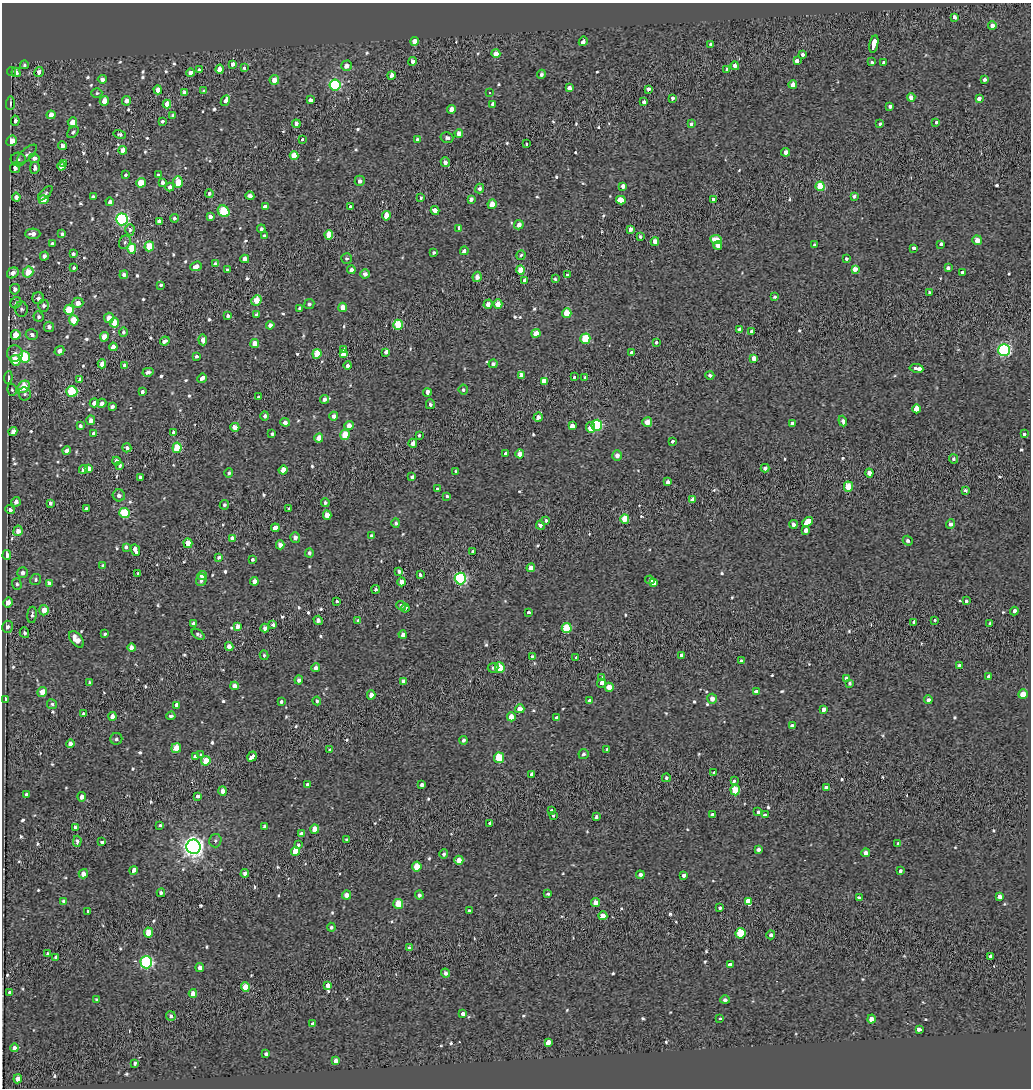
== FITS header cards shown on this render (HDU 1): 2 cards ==
NAXIS1  =                 1029
NAXIS2  =                 1086

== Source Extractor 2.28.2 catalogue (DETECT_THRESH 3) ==
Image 1029 x 1086 px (HDU 1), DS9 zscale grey, 1 PNG px = 1 image px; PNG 1033 x 1090 px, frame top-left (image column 1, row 1086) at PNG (2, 3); each listed source drawn as its Kron ellipse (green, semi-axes under 4 px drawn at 4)
Background -0.248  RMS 0.15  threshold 0.437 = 3 sigma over >= 5 px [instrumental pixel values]
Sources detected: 690; of the 690, the 500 brightest by FLUX_AUTO listed and drawn (190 fainter detections omitted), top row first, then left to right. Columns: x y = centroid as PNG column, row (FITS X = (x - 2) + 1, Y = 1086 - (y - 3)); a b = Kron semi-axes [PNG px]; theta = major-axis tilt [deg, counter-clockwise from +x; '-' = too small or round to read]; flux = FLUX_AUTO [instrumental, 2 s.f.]
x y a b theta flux
954 17 4 3 - 30
992 25 4 4 - 49
415 41 4 4 - 100
583 41 5 3 - 270
710 44 3 3 - 170
874 44 9 3 79 740
496 54 4 4 - 85
803 54 3 3 - 210
797 60 4 3 - 190
412 62 4 3 - 37
872 62 3 3 - 140
884 63 4 3 - 130
232 64 4 3 - 200
24 65 4 4 - 17
346 66 5 5 - 54
735 66 4 4 - 41
244 68 3 3 - 53
220 69 4 4 - 86
199 70 4 3 - 19
727 70 4 4 - 28
11 71 4 3 - 18
16 72 5 4 - 45
39 72 5 4 - 44
190 73 4 3 - 130
541 74 5 4 - 24
391 75 4 4 - 77
102 79 4 4 - 40
274 80 5 4 - 88
984 80 3 3 - 72
335 85 5 5 - 1200
793 85 4 4 - 78
569 88 4 4 - 40
648 89 3 3 - 150
158 90 4 4 - 79
204 91 4 4 - 22
184 92 4 4 - 43
97 93 5 4 - 16
490 93 3 3 - 130
911 97 4 4 - 65
673 98 4 3 - 63
979 99 4 3 - 210
310 100 4 3 - 180
104 101 5 4 - 88
126 101 5 4 - 48
225 101 6 3 62 160
644 102 3 3 - 510
10 103 7 3 88 17
167 104 4 4 - 120
493 104 4 4 - 42
890 106 4 3 - 110
452 109 4 4 - 73
51 115 4 4 - 86
173 115 4 3 - 19
15 121 5 4 - 34
162 121 3 3 - 82
72 122 5 4 - 110
880 123 3 3 - 150
936 123 4 3 - 100
296 124 4 4 - 37
691 124 4 3 - 84
73 132 6 5 - 20
459 133 4 4 - 61
120 134 6 4 -14 21
447 138 6 5 - 28
417 139 4 4 - 20
302 140 3 3 - 87
12 141 5 5 - 130
527 144 3 3 - 69
62 146 4 4 - 34
123 150 4 4 - 82
786 152 4 4 - 48
27 154 12 5 42 37
294 155 4 4 - 110
34 158 5 5 - 48
18 159 7 7 - 31
445 162 5 4 - 38
64 163 3 3 - 110
61 166 4 3 - 79
15 168 5 5 - 52
35 168 6 4 82 40
126 175 3 3 - 96
158 175 3 3 - 18
360 181 5 5 - 39
162 182 4 3 - 34
178 182 6 4 -75 260
141 183 5 4 - 180
623 186 4 3 - 200
820 186 5 4 - 300
170 187 4 4 - 43
480 188 5 4 - 33
45 193 9 4 44 21
209 193 4 4 - 22
250 196 4 4 - 44
854 196 4 3 - 23
16 197 4 4 - 56
93 197 4 4 - 25
421 198 3 3 - 16
471 199 4 4 - 35
713 199 3 3 - 82
44 200 5 4 - 150
621 200 5 4 - 2600
110 202 4 4 - 30
492 204 5 4 - 140
265 206 4 4 - 43
350 207 3 3 - 120
435 210 4 3 - 160
224 211 6 5 - 430
386 216 5 4 - 140
210 217 4 4 - 36
174 218 4 4 - 20
122 219 6 6 - 1400
159 222 4 3 - 310
519 225 5 4 - 49
459 228 3 3 - 260
261 229 4 3 - 23
630 229 4 4 - 36
130 230 5 4 - 23
33 234 7 5 1 64
62 234 4 3 - 23
329 235 5 4 - 230
265 236 4 3 - 150
640 237 3 3 - 16
716 239 5 4 - 120
977 240 5 4 - 80
125 242 7 5 62 21
655 242 4 4 - 89
52 244 4 3 - 23
941 244 3 3 - 90
718 245 4 4 - 60
814 245 4 3 - 21
149 246 5 4 - 280
913 248 3 3 - 120
132 249 5 4 - 260
464 251 4 3 - 180
434 252 3 3 - 16
73 254 4 3 - 24
521 255 5 4 - 16
44 256 4 4 - 37
346 258 5 5 - 18
245 259 4 4 - 68
846 259 4 3 - 120
216 264 4 4 - 40
196 266 6 4 20 65
74 268 3 3 - 110
948 268 4 3 - 150
855 269 4 4 - 75
227 270 4 3 - 21
351 270 4 4 - 35
521 270 4 4 - 150
28 272 5 5 - 200
13 273 6 5 - 73
962 273 3 3 - 23
365 274 5 4 - 52
567 274 3 3 - 92
124 275 4 4 - 29
477 277 5 4 - 58
555 279 4 3 - 16
525 281 4 3 - 340
160 285 3 3 - 120
15 289 5 5 - 45
929 293 3 3 - 23
774 297 3 3 - 17
38 298 6 6 - 43
256 300 5 5 - 140
16 303 6 5 - 27
78 303 5 5 - 60
309 304 5 5 - 23
488 304 5 4 - 52
498 304 4 4 - 92
44 306 6 5 - 35
343 307 4 4 - 90
300 308 4 4 - 27
21 309 7 6 - 25
69 310 5 5 - 270
567 313 4 4 - 230
257 315 3 3 - 300
228 316 4 3 - 29
39 317 5 5 - 24
109 318 5 5 - 78
74 320 5 5 - 170
115 323 5 4 - 170
270 325 4 4 - 41
398 325 5 5 - 390
49 327 5 5 - 40
740 329 3 3 - 140
751 331 4 3 - 26
123 332 5 4 - 22
536 333 4 4 - 120
16 335 5 4 - 160
32 335 6 5 - 40
104 337 5 4 - 120
585 339 5 5 - 340
203 340 5 4 - 63
165 341 5 3 - 36
255 343 4 4 - 98
656 343 3 3 - 74
113 347 4 4 - 66
344 349 3 3 - 130
1004 350 6 6 - 1300
59 351 5 4 - 51
386 352 4 3 - 140
631 352 3 3 - 74
15 353 8 8 - 49
317 354 5 4 - 200
343 354 4 3 - 980
196 356 3 3 - 20
25 357 5 5 - 490
754 358 4 4 - 78
15 360 5 5 - 160
102 364 4 4 - 68
493 364 4 4 - 28
125 365 4 4 - 43
348 366 4 4 - 35
916 368 7 3 -8 570
148 372 5 4 - 41
521 375 4 4 - 40
710 375 4 4 - 20
574 377 3 3 - 770
585 377 3 3 - 110
8 378 6 4 86 32
202 378 5 3 - 240
80 379 3 3 - 180
545 381 4 4 - 370
24 387 7 5 47 230
12 390 6 4 -74 17
463 390 5 4 - 20
72 391 5 5 - 530
142 391 3 3 - 89
427 393 4 3 - 230
25 394 6 6 - 28
258 397 4 3 - 19
324 399 4 4 - 31
94 403 4 4 - 42
102 403 5 4 - 40
430 404 5 4 - 26
112 407 4 3 - 30
916 409 4 3 - 2400
265 416 5 4 - 25
334 416 4 4 - 34
538 417 5 4 - 47
91 420 4 4 - 44
843 421 5 4 - 31
285 422 4 4 - 40
647 422 5 5 - 77
792 423 3 3 - 100
349 425 5 4 - 71
597 425 5 5 - 630
80 426 4 3 - 23
572 426 4 3 - 720
235 427 4 4 - 71
590 427 5 4 - 330
13 431 4 4 - 59
173 432 4 3 - 150
94 433 4 4 - 30
272 434 3 3 - 69
1024 434 3 3 - 98
345 435 5 4 - 210
419 435 4 3 - 19
319 438 4 4 - 97
672 441 3 3 - 65
413 443 4 3 - 63
127 448 4 4 - 32
177 448 5 4 - 330
67 451 4 4 - 54
505 453 4 3 - 17
520 454 4 4 - 110
617 455 5 5 - 58
953 459 4 4 - 21
116 461 4 4 - 35
120 465 4 3 - 23
765 468 4 4 - 29
83 469 4 4 - 36
88 469 4 3 - 470
283 470 4 4 - 130
456 472 3 3 - 20
229 473 5 4 - 22
869 473 4 4 - 71
140 477 4 3 - 24
412 477 3 3 - 190
668 482 3 3 - 390
848 487 5 4 - 230
437 489 3 3 - 17
965 490 4 3 - 23
119 495 6 6 - 38
447 496 3 3 - 110
692 500 4 4 - 70
16 502 5 4 - 55
50 503 4 3 - 31
325 503 4 4 - 23
224 505 5 4 - 18
86 508 3 3 - 21
10 509 5 4 - 37
289 509 3 3 - 17
124 513 5 5 - 430
327 515 4 4 - 99
625 519 5 4 - 180
546 521 3 3 - 75
807 522 5 4 - 1500
396 523 5 4 - 21
793 524 4 4 - 37
950 524 4 4 - 35
540 525 4 4 - 33
275 528 4 3 - 430
806 530 3 3 - 200
18 531 5 4 - 71
372 536 4 4 - 35
295 537 5 5 - 40
232 538 4 4 - 37
908 541 5 4 - 24
188 543 5 4 - 110
280 545 4 4 - 55
126 547 3 3 - 230
135 550 6 3 -67 460
472 551 3 3 - 60
309 553 4 4 - 25
7 555 5 4 - 75
219 557 3 3 - 23
253 560 3 3 - 65
103 566 4 3 - 30
531 568 4 4 - 64
399 571 4 3 - 25
23 573 5 5 - 37
138 573 3 3 - 17
420 574 3 3 - 87
202 575 4 4 - 74
460 578 6 5 - 1200
35 580 6 5 - 21
201 580 6 5 - 31
650 580 4 3 - 110
254 581 4 4 - 54
402 582 4 4 - 66
49 583 4 4 - 53
653 583 4 3 - 62
17 584 5 5 - 23
376 589 4 4 - 18
336 601 3 3 - 61
966 601 4 3 - 110
8 602 5 4 - 68
401 605 5 4 - 30
405 608 4 4 - 19
44 610 5 4 - 100
1014 611 4 3 - 110
529 613 4 3 - 120
32 615 8 4 85 26
318 620 5 4 - 50
358 620 4 4 - 24
934 620 3 3 - 54
914 622 4 3 - 69
990 623 4 3 - 20
193 624 4 4 - 32
273 625 4 4 - 25
238 626 4 4 - 64
7 627 6 5 - 34
265 628 4 4 - 38
567 628 5 5 - 320
24 633 5 4 - 22
105 634 4 3 - 17
198 634 7 4 -35 21
403 635 4 4 - 36
76 639 9 5 -51 110
229 647 4 4 - 73
132 648 4 4 - 50
264 655 5 4 - 16
681 655 4 3 - 120
532 657 4 4 - 19
576 658 4 3 - 98
741 661 4 4 - 23
960 666 3 3 - 380
316 668 4 4 - 36
493 668 5 5 - 19
500 668 5 4 - 250
988 677 4 3 - 230
602 678 4 3 - 25
846 678 3 3 - 17
299 680 4 4 - 40
403 681 4 4 - 25
90 683 4 3 - 24
602 683 4 3 - 230
850 683 4 3 - 17
234 686 4 4 - 68
609 687 4 4 - 100
756 691 4 3 - 140
42 692 5 4 - 120
1023 694 5 4 - 120
371 695 4 4 - 66
712 699 5 5 - 71
5 700 3 3 - 87
928 700 4 4 - 41
317 701 4 3 - 17
589 701 3 3 - 270
281 702 3 3 - 65
52 704 5 5 - 24
177 705 4 4 - 210
520 709 4 4 - 77
823 709 4 3 - 130
83 713 3 3 - 17
112 716 4 4 - 45
171 716 4 3 - 28
511 717 4 4 - 120
556 718 4 3 - 130
792 726 4 4 - 35
116 739 6 6 - 23
463 740 4 4 - 32
70 744 4 4 - 52
176 748 5 4 - 160
330 750 4 3 - 22
607 750 4 3 - 95
583 754 5 5 - 21
201 755 4 3 - 65
252 756 5 3 - 950
195 757 3 3 - 250
499 758 5 5 - 310
206 761 5 4 - 180
714 773 3 3 - 110
531 774 3 3 - 180
666 778 4 4 - 18
735 781 4 3 - 170
308 784 3 3 - 540
422 785 4 3 - 27
826 788 4 3 - 150
735 790 5 4 - 230
223 791 4 4 - 63
26 794 3 3 - 23
197 796 4 3 - 130
82 797 5 4 - 44
551 810 3 3 - 80
758 812 4 3 - 99
553 815 3 3 - 62
712 815 4 3 - 100
765 815 4 3 - 120
596 817 3 3 - 26
490 824 3 3 - 120
160 825 3 3 - 25
264 826 4 3 - 19
75 827 4 3 - 20
315 829 4 4 - 100
301 833 4 3 - 32
346 839 3 3 - 76
77 841 5 4 - 26
215 841 7 6 - 23
102 842 3 3 - 160
898 844 3 3 - 140
298 845 4 3 - 16
193 847 7 7 - 5200
758 849 4 4 - 29
295 851 5 4 - 140
866 853 4 4 - 38
444 854 5 4 - 21
459 860 5 4 - 84
417 867 5 4 - 190
133 870 4 3 - 240
900 871 3 3 - 110
245 873 4 4 - 49
83 874 5 4 - 63
640 875 4 4 - 32
683 875 3 3 - 250
161 893 4 4 - 29
548 894 4 3 - 18
347 895 4 4 - 72
419 895 4 4 - 27
1000 897 4 4 - 47
859 898 3 3 - 140
64 901 4 4 - 23
749 901 3 3 - 5100
596 903 4 4 - 92
398 904 5 5 - 220
719 907 3 3 - 150
469 910 3 3 - 54
88 911 3 3 - 76
603 916 4 4 - 99
331 927 4 4 - 22
148 932 5 4 - 150
740 933 5 5 - 420
771 935 4 4 - 24
409 948 4 3 - 19
47 953 3 3 - 88
56 957 3 3 - 86
990 957 4 3 - 170
146 962 6 6 - 1400
730 965 3 3 - 820
200 968 4 4 - 46
446 973 5 4 - 34
328 985 4 4 - 83
245 987 5 4 - 160
10 992 3 3 - 130
193 993 4 4 - 66
97 1000 4 3 - 21
725 1000 5 4 - 27
463 1014 4 3 - 160
171 1016 5 4 - 26
720 1019 3 3 - 16
871 1019 4 4 - 82
313 1024 3 3 - 100
919 1029 4 3 - 170
548 1042 4 3 - 1300
14 1048 4 4 - 51
266 1054 4 3 - 28
336 1061 4 4 - 59
135 1063 4 3 - 20
18 1079 4 4 - 63
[190 fainter detections neither listed nor drawn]